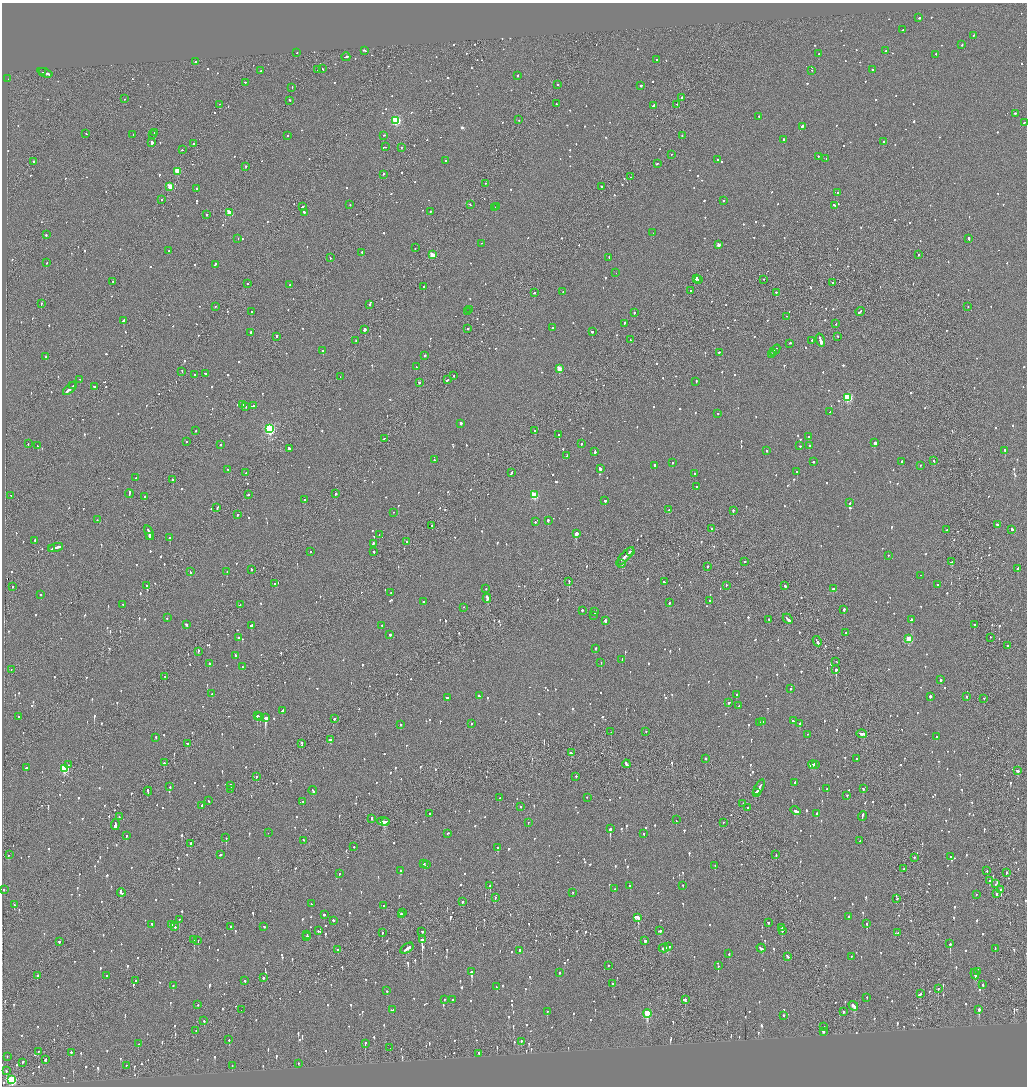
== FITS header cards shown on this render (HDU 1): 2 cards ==
NAXIS1  =                 2050
NAXIS2  =                 2168

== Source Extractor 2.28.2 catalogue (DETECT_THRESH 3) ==
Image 2050 x 2168 px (HDU 1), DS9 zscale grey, zoomed out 1/2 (1 PNG px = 2 x 2 image px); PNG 1029 x 1088 px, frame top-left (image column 2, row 2168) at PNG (2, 3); each listed source drawn as its Kron ellipse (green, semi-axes under 4 px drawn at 4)
Background -0.0746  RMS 0.061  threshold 0.182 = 3 sigma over >= 5 px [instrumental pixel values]
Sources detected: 1619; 77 cannot appear on this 1/2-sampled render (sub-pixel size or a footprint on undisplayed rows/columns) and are neither listed nor drawn; of the other 1542, the 500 brightest by FLUX_AUTO listed and drawn (1042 fainter detections omitted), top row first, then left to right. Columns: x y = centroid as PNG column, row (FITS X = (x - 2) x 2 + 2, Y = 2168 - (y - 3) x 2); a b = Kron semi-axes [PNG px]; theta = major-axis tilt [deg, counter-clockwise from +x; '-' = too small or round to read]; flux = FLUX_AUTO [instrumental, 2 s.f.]
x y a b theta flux
919 18 2 2 - 420
903 30 2 1 - 180
973 36 2 2 - 76
962 45 2 2 - 66
364 51 3 2 - 310
886 51 2 2 - 86
297 53 2 1 - 110
819 54 2 1 - 630
936 55 2 2 - 66
346 57 4 1 - 240
657 60 2 2 - 61
196 62 2 2 - 75
322 69 2 2 - 75
318 70 3 2 - 84
872 70 2 2 - 95
261 71 2 2 - 180
812 71 2 2 - 64
43 72 3 2 - 120
45 73 8 2 -21 360
517 76 2 2 - 65
8 79 2 1 - 240
245 83 2 2 - 220
558 85 2 2 - 73
641 86 2 2 - 230
292 88 2 2 - 97
682 98 2 2 - 160
125 99 2 2 - 120
290 101 2 2 - 72
556 104 2 2 - 63
219 105 2 1 - 110
677 105 2 2 - 67
654 106 3 2 - 390
1015 114 3 2 - 110
759 117 2 2 - 72
519 120 2 1 - 81
396 121 3 3 - 1200
1024 123 2 2 - 86
802 127 3 2 - 190
155 133 2 2 - 130
86 134 2 2 - 62
133 135 2 2 - 110
153 135 2 1 - 82
288 136 2 2 - 81
383 136 2 2 - 83
682 136 2 2 - 62
784 140 2 2 - 120
884 142 2 2 - 90
152 143 2 2 - 2100
193 144 2 2 - 320
385 147 3 2 - 110
401 148 2 2 - 75
182 150 2 2 - 85
671 155 2 1 - 62
818 157 2 2 - 110
826 159 2 1 - 82
718 160 2 2 - 370
445 161 2 2 - 82
34 162 2 2 - 78
657 164 2 2 - 190
246 167 2 2 - 180
177 172 3 3 - 310
383 175 2 2 - 67
630 177 2 1 - 70
486 184 2 2 - 64
170 187 3 3 - 390
601 187 2 1 - 350
197 189 2 2 - 65
838 193 2 2 - 270
161 200 2 2 - 110
723 201 2 1 - 71
350 205 2 2 - 84
470 205 2 1 - 110
834 206 3 2 - 140
302 207 3 2 - 100
496 207 2 2 - 310
495 208 2 1 - 120
430 212 2 2 - 64
229 213 3 3 - 340
304 213 2 2 - 350
206 215 2 1 - 150
653 233 2 1 - 120
46 235 2 2 - 98
238 239 2 2 - 160
969 239 3 2 - 160
481 244 2 1 - 79
718 245 2 2 - 120
415 248 2 1 - 70
169 251 2 2 - 72
362 253 2 2 - 240
432 255 3 2 - 200
918 255 2 1 - 120
330 258 2 2 - 61
609 258 3 2 - 73
47 263 2 2 - 74
215 265 3 2 - 110
616 273 2 2 - 78
696 279 3 2 - 360
699 280 2 1 - 63
764 280 2 1 - 71
113 282 2 2 - 71
832 283 2 1 - 160
247 284 2 1 - 67
290 285 2 2 - 76
424 287 2 2 - 420
690 291 2 2 - 150
563 292 2 1 - 70
535 293 2 2 - 72
776 293 2 2 - 87
41 304 3 1 - 71
370 305 2 2 - 63
216 307 2 1 - 81
968 307 2 2 - 140
469 310 2 2 - 66
252 312 2 2 - 69
468 312 3 2 - 99
860 312 4 2 - 190
634 313 2 2 - 92
786 317 2 1 - 140
124 321 4 2 - 500
624 324 2 2 - 90
836 324 2 2 - 66
553 328 2 2 - 150
468 329 2 2 - 95
364 330 2 2 - 490
592 332 2 2 - 120
250 333 2 2 - 120
276 337 2 2 - 280
838 337 2 2 - 69
630 340 2 1 - 85
812 340 2 2 - 97
356 341 2 2 - 73
820 341 6 2 -74 1200
790 344 2 2 - 110
775 350 6 2 49 340
323 351 3 2 - 260
719 353 2 2 - 72
773 353 2 1 - 120
772 355 2 1 - 150
425 356 2 2 - 390
45 357 3 2 - 75
416 367 2 2 - 100
559 369 3 3 - 210
182 372 3 1 - 66
206 374 3 2 - 120
195 375 2 2 - 71
454 376 3 2 - 71
340 377 2 1 - 67
80 380 2 1 - 180
447 380 3 2 - 84
696 382 2 2 - 68
419 383 2 2 - 71
73 386 2 2 - 280
94 387 3 2 - 210
70 389 9 2 43 720
848 398 3 3 - 910
243 405 3 2 - 180
253 406 3 2 - 150
245 407 3 2 - 130
830 412 2 2 - 70
718 414 2 2 - 110
461 424 2 2 - 1400
270 429 4 3 - 1700
196 431 2 1 - 140
535 431 2 1 - 230
559 435 2 2 - 250
808 437 2 2 - 66
384 439 3 2 - 74
186 442 2 2 - 84
875 443 2 2 - 1100
28 444 2 2 - 100
581 444 2 2 - 210
220 445 2 1 - 97
38 446 2 2 - 130
800 446 2 2 - 73
809 446 2 2 - 67
289 449 3 2 - 190
767 451 2 2 - 140
1005 451 3 2 - 150
595 452 3 2 - 260
567 456 3 2 - 91
434 460 2 2 - 110
934 461 2 1 - 110
814 462 2 2 - 230
902 462 2 2 - 80
672 463 2 2 - 120
655 466 2 2 - 130
920 466 2 2 - 63
600 469 3 2 - 350
228 470 2 2 - 79
797 472 2 2 - 84
246 473 2 2 - 63
511 473 3 2 - 130
695 474 2 2 - 140
136 478 2 2 - 76
173 480 2 2 - 460
697 487 2 2 - 74
129 494 4 2 - 160
336 494 2 2 - 97
248 495 2 2 - 65
534 495 3 3 - 570
11 496 3 2 - 130
145 497 2 2 - 62
304 500 2 2 - 120
605 501 2 2 - 140
850 503 2 2 - 200
217 508 2 2 - 73
669 510 2 2 - 94
733 511 2 2 - 190
393 513 2 1 - 64
237 515 2 2 - 120
97 520 2 2 - 66
548 521 2 2 - 1000
535 522 2 2 - 160
997 525 3 2 - 97
432 526 3 1 - 210
711 529 2 2 - 120
947 530 2 2 - 85
1012 530 2 2 - 240
149 533 8 2 -69 310
576 534 2 2 - 1100
379 535 2 2 - 64
150 537 3 2 - 170
170 538 2 2 - 180
35 541 2 2 - 230
407 542 2 2 - 81
373 544 3 2 - 64
56 548 7 2 15 370
51 549 2 1 - 98
310 552 2 2 - 67
374 552 2 2 - 79
631 552 2 1 - 64
889 556 2 2 - 64
625 557 12 2 47 450
745 562 2 2 - 170
951 562 3 2 - 130
622 564 2 1 - 330
707 567 2 2 - 170
1017 569 3 2 - 180
251 570 2 1 - 120
190 572 2 2 - 76
227 572 2 2 - 72
920 576 2 1 - 74
569 582 2 1 - 300
664 582 3 2 - 130
275 584 2 2 - 120
937 585 2 2 - 94
147 586 2 2 - 670
726 586 2 1 - 83
785 586 2 2 - 97
13 587 2 1 - 340
486 589 2 2 - 120
833 589 2 2 - 420
391 593 2 1 - 120
40 595 2 2 - 90
487 599 4 3 - 260
710 601 2 2 - 77
423 602 2 2 - 150
669 603 2 2 - 97
123 605 2 1 - 100
240 605 2 1 - 89
464 608 2 2 - 69
844 610 2 2 - 670
582 611 2 2 - 180
595 612 2 2 - 130
593 616 2 2 - 63
167 618 2 2 - 65
788 619 6 2 -47 200
769 620 2 2 - 88
911 620 3 2 - 280
605 621 3 2 - 340
186 625 3 2 - 110
974 625 2 2 - 180
251 626 3 2 - 280
382 626 2 2 - 89
845 633 2 2 - 94
390 635 2 2 - 150
238 638 2 2 - 110
990 638 2 1 - 62
909 639 3 3 - 420
817 642 5 2 - 320
1008 646 2 1 - 71
595 649 2 2 - 94
198 652 3 1 - 140
235 656 2 2 - 69
622 660 2 2 - 78
836 662 2 1 - 75
601 663 2 2 - 200
209 664 2 2 - 170
242 667 2 2 - 76
11 670 2 1 - 97
836 670 2 2 - 1800
165 677 3 2 - 100
941 680 2 2 - 430
790 689 2 2 - 79
212 694 2 2 - 96
736 695 2 2 - 69
479 696 3 2 - 140
930 697 2 2 - 320
966 697 2 2 - 71
447 698 2 2 - 220
984 699 2 1 - 91
729 703 3 2 - 98
739 706 3 2 - 110
282 711 3 2 - 96
257 716 2 2 - 270
18 717 2 2 - 130
260 717 2 2 - 130
265 718 2 2 - 2800
334 719 3 2 - 76
793 721 2 2 - 65
763 722 2 2 - 130
760 723 2 2 - 86
471 724 2 1 - 110
800 724 2 2 - 150
401 725 2 2 - 74
611 732 2 2 - 68
646 732 2 2 - 64
862 734 5 2 - 220
807 735 2 2 - 82
936 737 2 2 - 190
156 738 2 2 - 63
331 740 4 2 - 160
187 744 3 2 - 110
302 744 3 1 - 160
571 753 2 2 - 130
706 759 2 2 - 76
856 759 2 2 - 150
164 763 2 2 - 210
626 764 4 2 - 320
68 765 2 2 - 75
812 765 4 2 - 260
815 765 3 2 - 98
26 768 2 2 - 92
64 769 3 3 - 560
1018 771 3 2 - 770
256 777 2 2 - 92
576 777 2 2 - 77
795 783 2 2 - 78
231 786 3 2 - 200
170 787 2 2 - 72
759 788 8 2 61 520
827 789 2 2 - 540
863 789 2 2 - 94
231 790 2 1 - 97
148 791 4 2 - 150
313 791 4 2 - 180
756 793 2 2 - 200
847 796 2 2 - 65
499 798 2 2 - 72
587 798 2 2 - 75
209 801 2 2 - 72
303 802 2 1 - 69
743 804 2 1 - 79
202 806 2 2 - 83
520 807 2 2 - 73
748 808 2 2 - 70
795 811 5 2 - 240
430 814 2 2 - 65
817 814 3 2 - 98
862 816 5 2 - 150
119 817 2 2 - 62
372 818 2 2 - 170
676 820 3 2 - 150
383 822 6 2 -2 580
386 822 3 2 - 380
528 823 2 2 - 76
723 823 2 1 - 130
115 825 5 2 - 1900
610 829 2 2 - 1300
268 833 2 1 - 75
447 834 3 2 - 69
644 834 2 2 - 66
126 836 2 2 - 70
226 838 2 2 - 140
304 841 2 2 - 66
860 841 3 2 - 72
191 844 2 1 - 340
354 847 2 2 - 100
498 848 2 2 - 240
9 855 2 2 - 240
220 855 3 2 - 84
776 855 2 2 - 95
950 857 2 2 - 63
914 858 2 2 - 120
424 864 2 2 - 65
426 865 3 2 - 74
715 866 2 2 - 150
904 869 2 2 - 74
401 871 2 2 - 97
987 871 2 1 - 74
1006 873 2 2 - 76
339 874 2 2 - 71
989 881 2 2 - 150
995 884 2 2 - 66
490 886 2 2 - 220
630 886 2 2 - 75
683 886 2 2 - 65
615 889 2 2 - 88
3 890 2 2 - 90
1001 890 2 1 - 150
121 893 4 2 - 140
573 893 2 1 - 190
996 894 2 2 - 69
976 895 2 2 - 82
495 898 2 1 - 130
897 899 2 2 - 68
462 902 2 2 - 79
311 904 2 2 - 61
14 905 3 2 - 200
383 906 2 2 - 120
403 913 2 1 - 270
324 915 2 2 - 140
401 915 3 2 - 96
849 917 2 2 - 64
638 918 4 3 - 610
179 920 2 1 - 88
334 921 3 2 - 84
768 923 2 2 - 99
867 924 2 2 - 240
152 925 3 2 - 65
171 925 2 2 - 94
175 927 2 2 - 68
231 927 2 2 - 120
264 927 2 2 - 99
782 928 3 2 - 140
318 931 2 2 - 83
659 931 3 2 - 250
782 931 3 2 - 170
422 932 2 2 - 120
382 933 2 2 - 79
898 933 2 2 - 88
307 935 3 2 - 200
307 937 2 2 - 180
194 940 2 2 - 180
422 940 4 2 - 2000
198 941 2 1 - 110
645 941 2 2 - 250
59 942 2 2 - 69
950 944 2 2 - 380
668 947 4 2 - 150
664 948 5 2 - 200
761 948 4 2 - 130
407 949 7 2 34 270
995 949 3 1 - 76
338 950 2 1 - 220
520 951 3 2 - 110
729 954 2 2 - 110
787 957 3 2 - 160
851 957 2 2 - 82
608 966 2 1 - 130
718 966 2 1 - 210
472 972 3 2 - 760
978 972 2 2 - 120
560 973 2 2 - 69
975 975 5 2 - 210
37 976 3 2 - 120
107 976 2 2 - 91
263 978 2 2 - 170
135 981 2 1 - 73
245 981 2 2 - 150
612 984 2 2 - 110
983 985 2 2 - 260
173 986 2 2 - 110
497 987 3 2 - 70
938 989 2 2 - 120
387 991 2 2 - 85
920 994 4 2 - 150
867 998 2 2 - 66
444 1000 2 2 - 75
453 1000 2 2 - 65
685 1000 4 2 - 250
198 1005 2 2 - 79
853 1006 5 2 - 290
241 1010 2 1 - 130
392 1010 3 2 - 77
979 1010 2 2 - 750
547 1012 2 2 - 88
843 1012 2 2 - 62
647 1014 4 3 - 620
784 1016 2 2 - 74
204 1021 3 2 - 150
824 1027 2 1 - 390
196 1031 2 1 - 64
823 1032 2 2 - 330
229 1040 2 2 - 270
521 1042 2 2 - 180
138 1044 2 2 - 89
365 1044 3 1 - 160
390 1048 2 1 - 120
38 1052 2 1 - 100
71 1053 2 2 - 100
479 1054 3 2 - 97
7 1057 2 2 - 110
45 1060 3 2 - 93
22 1063 4 2 - 190
299 1064 2 2 - 94
126 1066 2 2 - 62
232 1066 2 2 - 63
6 1071 3 2 - 120
12 1080 3 3 - 1200
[1042 fainter detections neither listed nor drawn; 77 sub-pixel or undisplayed-footprint detections neither listed nor drawn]